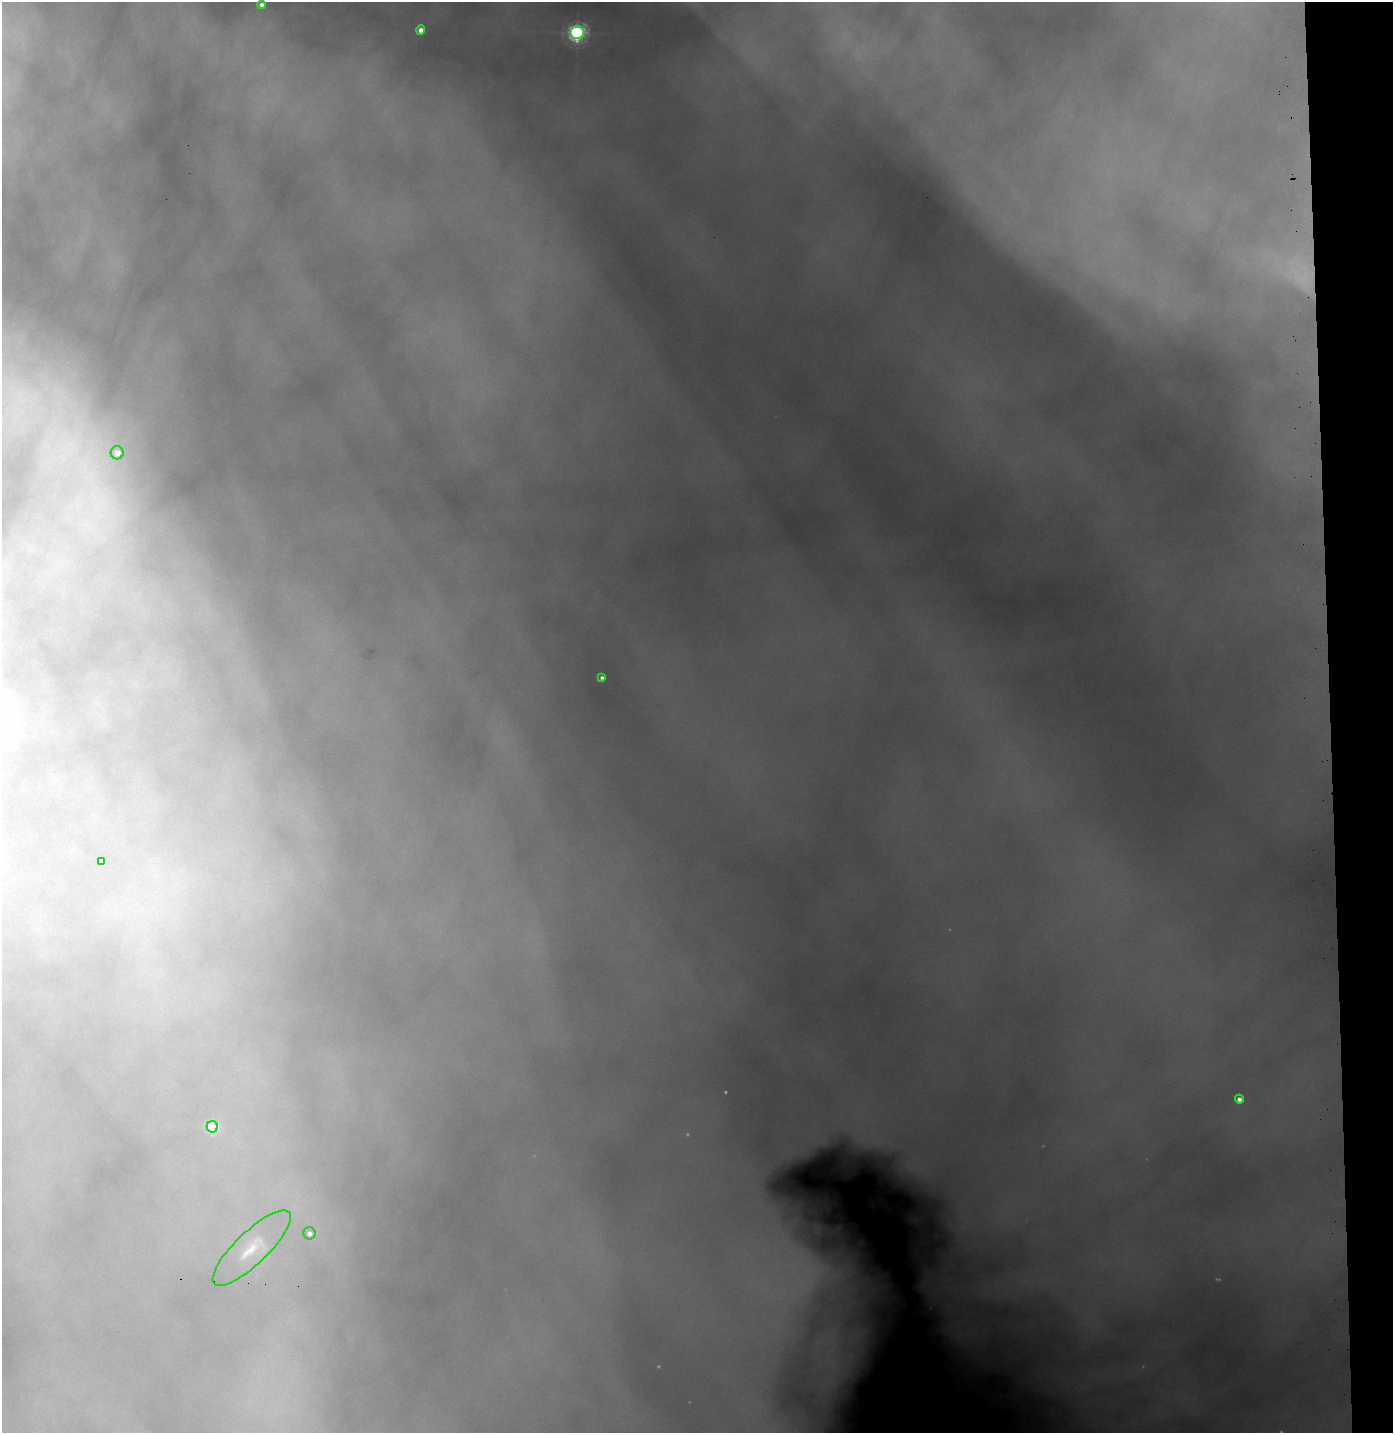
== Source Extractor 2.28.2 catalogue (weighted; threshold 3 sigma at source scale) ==
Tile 6 of 3 x 3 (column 3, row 2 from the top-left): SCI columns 2885-4275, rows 1454-2884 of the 4377 x 4339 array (HDU 1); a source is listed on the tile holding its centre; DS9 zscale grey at full resolution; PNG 1395 x 1435 px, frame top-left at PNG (2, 2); each listed source drawn as its Kron ellipse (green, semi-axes under 4 px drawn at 4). Shown black and unused: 5% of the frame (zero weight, under 3 of 6 exposures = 4% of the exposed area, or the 3 px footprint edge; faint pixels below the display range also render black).
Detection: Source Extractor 2.28.2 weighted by HDU 2 'WHT'; one run over the whole footprint, this tile lists its part. Background 1.15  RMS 0.032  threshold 0.133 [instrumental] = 3 sigma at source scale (4.09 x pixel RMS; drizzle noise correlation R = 1.36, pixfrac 0.8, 0.05/0.05 arcsec/px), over >= 5 px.
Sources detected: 12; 2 too faint to see at this stretch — neither listed nor drawn; the other 10 listed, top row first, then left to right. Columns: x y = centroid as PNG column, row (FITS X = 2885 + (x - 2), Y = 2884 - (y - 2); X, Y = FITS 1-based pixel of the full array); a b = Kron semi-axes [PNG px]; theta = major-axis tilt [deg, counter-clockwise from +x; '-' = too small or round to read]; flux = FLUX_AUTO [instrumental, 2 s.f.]
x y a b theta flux
262 5 4 4 - 17
421 30 4 4 - 24
577 33 7 6 - 1200
117 453 6 6 - 34
602 678 4 4 - 9.8
102 861 4 3 - 7.3
1239 1099 4 4 - 20
212 1127 5 5 - 300
309 1233 6 6 - 14
252 1248 52 16 44 120